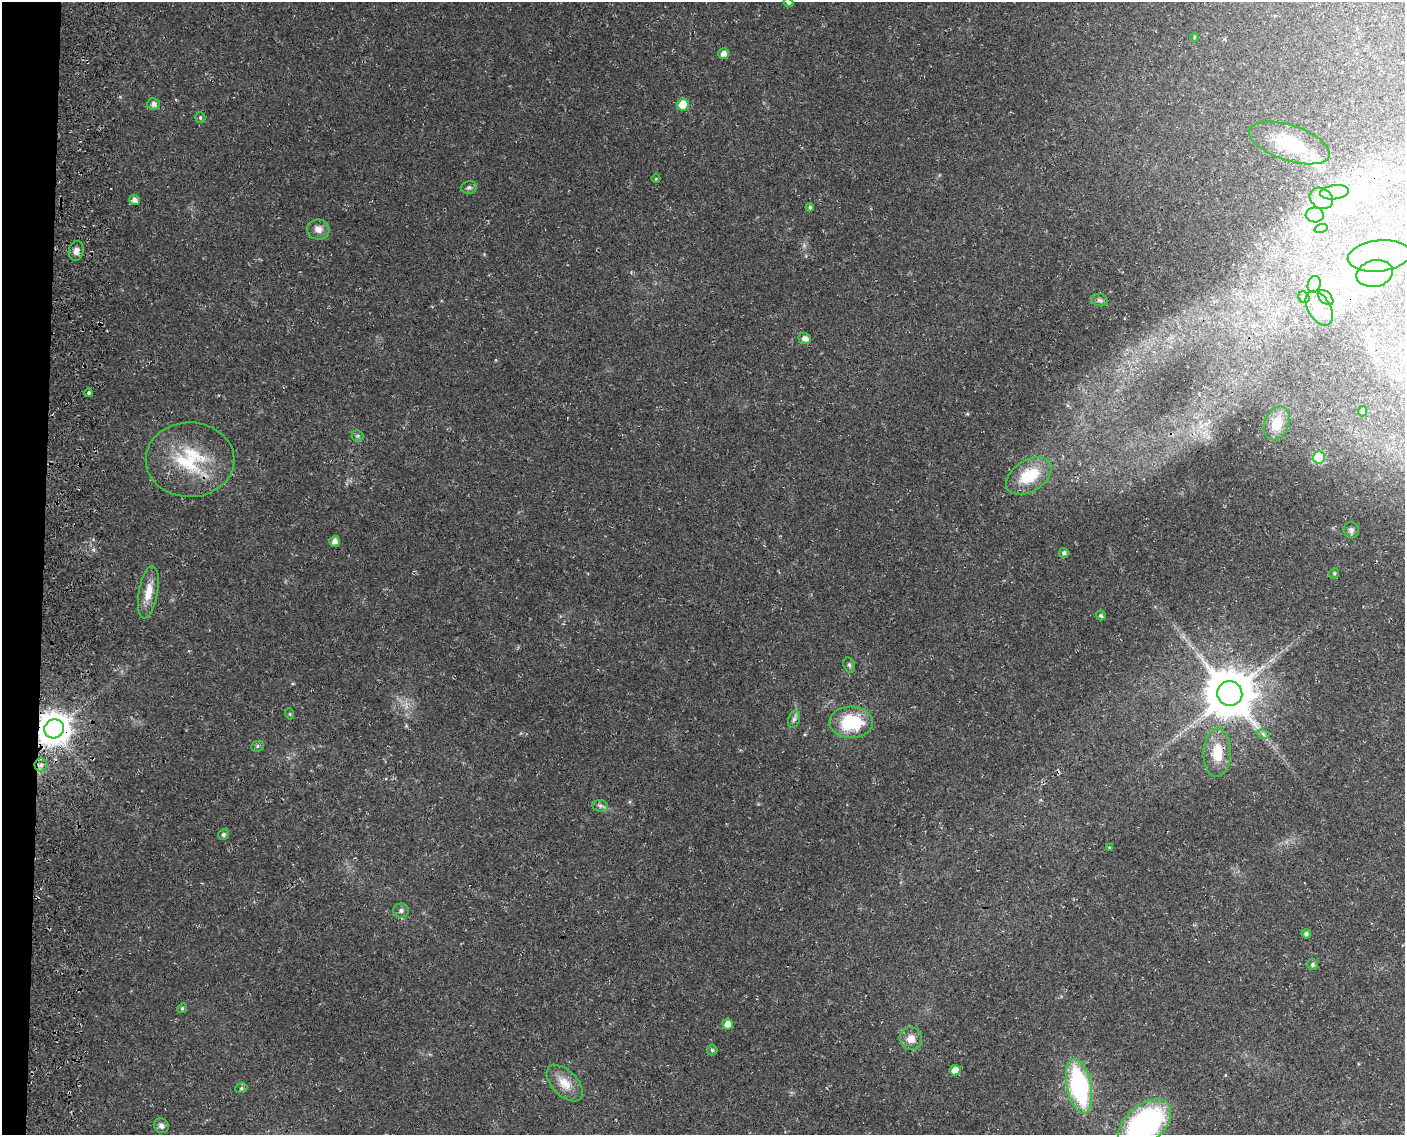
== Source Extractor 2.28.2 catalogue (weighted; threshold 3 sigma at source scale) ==
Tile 7 of 3 x 4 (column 1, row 3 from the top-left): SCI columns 344-1746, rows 1142-2274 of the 4897 x 4553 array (HDU 1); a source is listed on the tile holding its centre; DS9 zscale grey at full resolution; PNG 1407 x 1137 px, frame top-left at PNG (2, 2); each listed source drawn as its Kron ellipse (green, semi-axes under 4 px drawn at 4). Shown black and unused: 3% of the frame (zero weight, under 3 of 4 exposures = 5% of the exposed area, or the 3 px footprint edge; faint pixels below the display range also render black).
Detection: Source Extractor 2.28.2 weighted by HDU 2 'WHT'; one run over the whole footprint, this tile lists its part. Background 0.0198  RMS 0.0035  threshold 0.0157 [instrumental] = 3 sigma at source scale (4.5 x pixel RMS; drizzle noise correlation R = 1.50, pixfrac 1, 0.0396/0.0396 arcsec/px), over >= 5 px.
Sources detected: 68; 3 inside a brighter object's white glare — neither listed nor drawn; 1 inside a brighter listed object's ellipse — not listed separately; the other 64 listed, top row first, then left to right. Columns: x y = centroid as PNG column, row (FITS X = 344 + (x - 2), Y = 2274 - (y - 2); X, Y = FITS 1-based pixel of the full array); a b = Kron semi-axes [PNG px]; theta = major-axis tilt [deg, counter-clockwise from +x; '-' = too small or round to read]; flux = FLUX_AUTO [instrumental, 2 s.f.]
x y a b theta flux
788 2 5 4 - 0.64
1194 37 5 3 - 0.3
724 54 5 5 - 1.8
154 104 6 6 - 1.4
683 105 6 5 - 11
200 117 5 5 - 0.64
1289 143 42 17 -18 16
656 179 4 3 - 0.26
469 187 8 6 9 0.89
1335 192 14 7 7 3.4
1321 198 12 10 -33 3.5
135 200 6 5 - 1.7
810 207 4 4 - 0.73
1315 215 9 7 -2 2.3
1321 228 7 4 18 0.75
318 229 11 10 - 2.4
76 251 10 7 78 1.8
1379 256 31 15 7 16
1375 273 18 13 13 9
1314 284 8 6 71 1.6
1304 297 6 5 - 0.76
1326 298 9 5 -44 1.4
1099 300 8 6 -16 0.96
1319 308 19 11 -60 5.4
805 338 6 5 - 1.8
89 393 4 3 - 0.5
1362 411 5 4 - 0.71
1277 423 17 12 68 4.6
357 436 6 5 - 0.6
1319 457 6 6 - 27
190 460 44 37 -1 26
1029 476 25 15 32 14
1351 530 8 7 - 1.1
335 541 5 5 - 1.6
1064 553 5 4 - 0.87
1334 573 5 4 - 0.46
148 592 26 9 80 5.2
1101 615 5 4 - 0.66
849 665 7 5 -73 0.75
1230 693 12 12 - 1700
290 714 5 3 - 0.34
794 719 9 5 69 1
851 722 22 15 0 18
54 729 10 9 - 610
1263 734 7 4 -20 0.75
257 746 6 5 - 0.61
1217 753 24 14 88 8.6
41 765 6 6 - 1.2
600 806 8 5 -8 0.99
224 834 6 5 - 0.69
1109 848 3 3 - 0.46
401 910 8 7 - 1.1
1306 934 5 4 - 0.79
1312 965 6 5 - 0.59
182 1008 5 4 - 0.47
728 1024 5 5 - 2.8
911 1039 11 11 - 3.4
712 1050 5 5 - 0.51
955 1070 5 5 - 3
565 1083 22 12 -45 5.4
1079 1086 28 12 -78 47
241 1088 6 5 - 0.59
1145 1124 30 19 40 65
161 1126 8 7 - 1.2
Overlapping masked pixels (flux is a lower limit): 1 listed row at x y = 54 729
Isophote crosses this tile's border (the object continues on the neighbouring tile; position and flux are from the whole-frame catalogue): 2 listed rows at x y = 788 2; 1145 1124